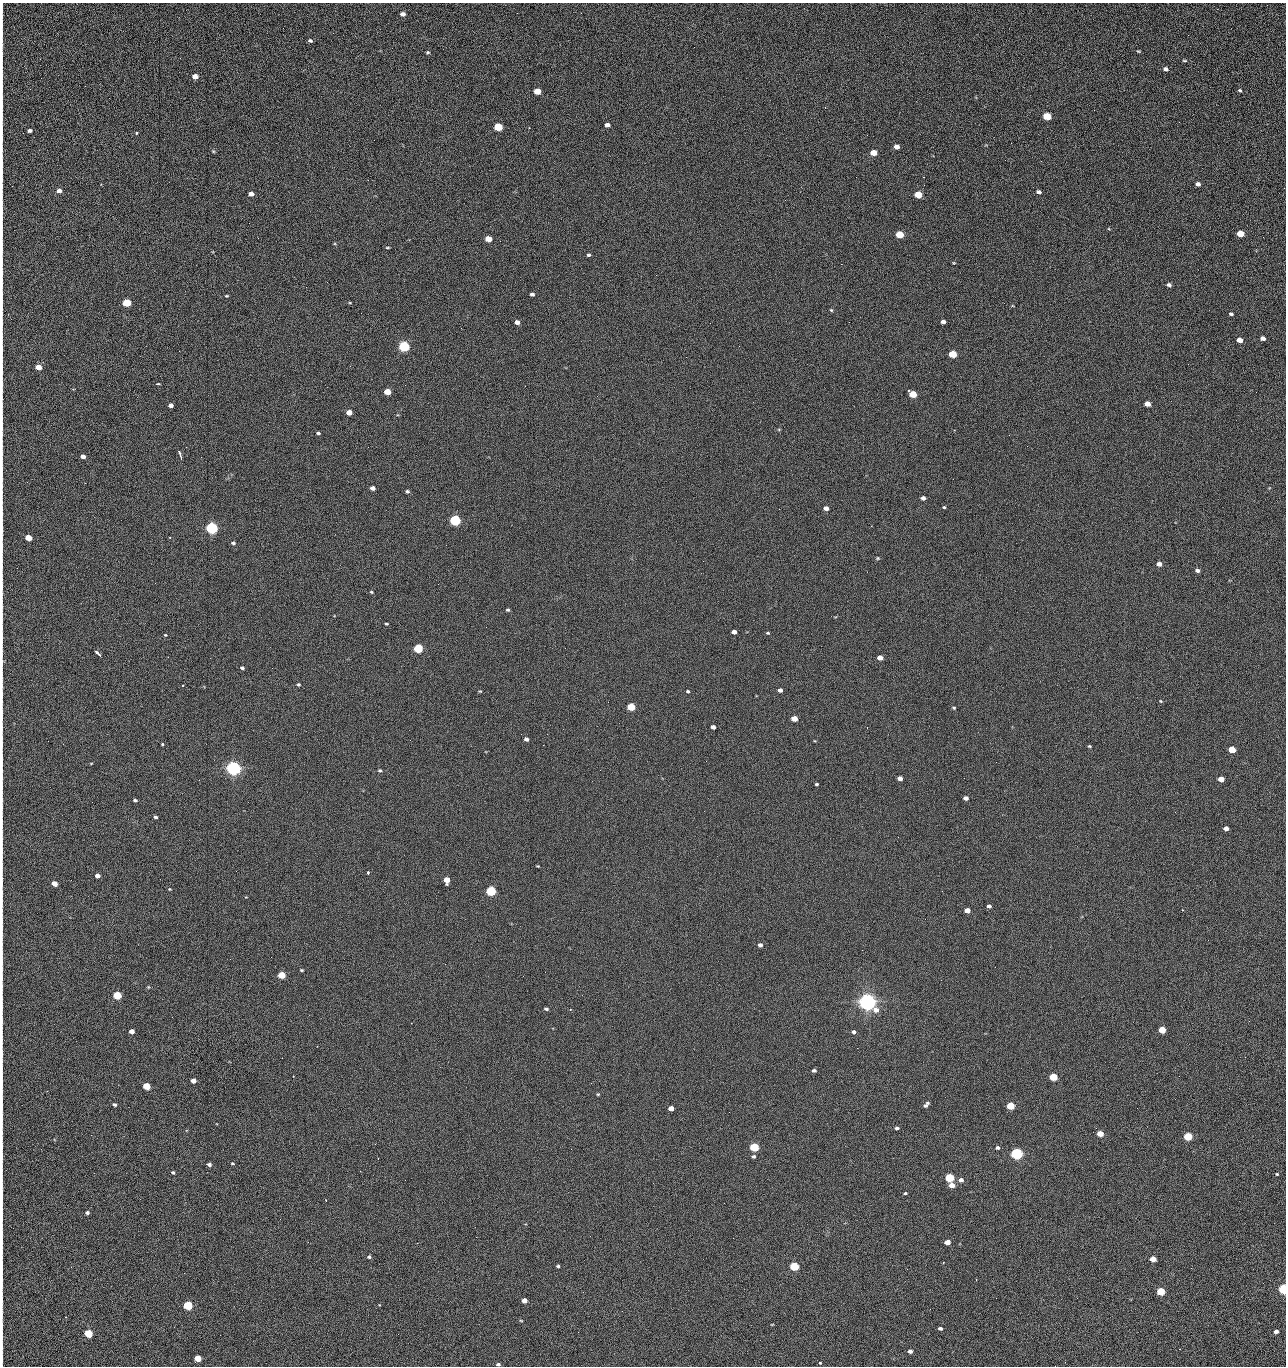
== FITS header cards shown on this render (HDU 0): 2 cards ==
NAXIS1  =                 1284 /fastest changing axis
NAXIS2  =                 1364 /next to fastest changing axis

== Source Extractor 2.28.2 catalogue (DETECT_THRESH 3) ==
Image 1284 x 1364 px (HDU 0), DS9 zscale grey, 1 PNG px = 1 image px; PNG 1288 x 1368 px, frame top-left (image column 1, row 1364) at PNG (2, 3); no overlay
Background 126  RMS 14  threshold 43.3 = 3 sigma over >= 5 px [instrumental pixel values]
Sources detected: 239; all 239 listed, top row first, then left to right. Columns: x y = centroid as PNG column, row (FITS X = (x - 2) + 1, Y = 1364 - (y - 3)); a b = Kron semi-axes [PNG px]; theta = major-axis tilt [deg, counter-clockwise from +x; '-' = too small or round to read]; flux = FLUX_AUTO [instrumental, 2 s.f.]
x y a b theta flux
2 8 12 2 90 1.3e+03
402 14 5 4 - 4.9e+03
2 33 12 2 90 2.1e+03
1188 35 2 2 - 1.6e+03
310 40 5 4 - 1.6e+03
1138 51 5 3 - 9.3e+02
427 52 4 3 - 1.2e+03
2 54 9 2 90 1.4e+03
1184 61 7 3 -1 1.2e+03
1166 69 5 4 - 2.9e+03
2 75 19 2 90 3.2e+03
195 76 5 4 - 9.2e+03
1240 90 5 4 - 1.3e+03
537 91 5 4 - 2.4e+04
2 106 23 2 90 4.7e+03
1047 116 5 4 - 4.6e+04
1179 122 3 2 - 1.3e+03
607 125 5 4 - 3.7e+03
498 127 5 4 - 5.5e+04
529 128 3 2 - 6.3e+02
30 131 6 4 2 2.9e+03
136 133 3 3 - 2.2e+03
2 137 16 2 90 2.7e+03
897 147 5 4 - 6.4e+03
213 151 5 4 - 1.1e+03
873 153 5 4 - 1.6e+04
1041 161 2 2 - 1.9e+03
2 163 17 2 90 3.0e+03
856 177 2 2 - 2.2e+03
923 177 2 2 - 3.0e+04
101 184 2 2 - 5.3e+02
1198 184 5 4 - 3.7e+03
59 191 5 4 - 5.1e+03
1039 192 5 4 - 2.7e+03
251 194 5 4 - 5.9e+03
918 195 5 4 - 2.9e+04
2 211 15 2 90 2.1e+03
899 234 5 4 - 4.3e+04
1240 234 5 4 - 2.5e+04
1263 237 3 2 - 9.2e+02
488 239 5 4 - 2.1e+04
387 247 5 2 - 1.0e+03
2 249 12 2 90 2.1e+03
588 255 4 3 - 1.7e+03
954 263 4 4 - 8.2e+02
841 264 2 2 - 2.7e+04
656 275 3 2 - 8.0e+02
2 283 19 2 90 3.5e+03
1169 285 4 4 - 2.9e+03
306 287 2 2 - 6.8e+02
532 294 4 3 - 3.0e+03
226 296 4 3 - 9.7e+02
127 303 5 4 - 5.3e+04
350 303 4 3 - 7.5e+02
2 308 14 2 90 2.7e+03
831 310 4 3 - 1.1e+03
1231 314 4 3 - 2.0e+03
517 322 4 4 - 5.0e+03
849 322 2 2 - 7.9e+02
943 322 4 4 - 3.8e+03
710 323 2 2 - 3.4e+03
1263 338 5 4 - 4.8e+03
1240 340 5 4 - 1.0e+04
404 346 5 5 - 1.6e+05
739 346 2 2 - 4.7e+02
2 348 7 2 90 1.3e+03
953 354 5 4 - 4.2e+04
350 366 2 2 - 2.6e+03
38 367 5 4 - 1.2e+04
2 384 12 2 90 2.2e+03
158 384 4 2 - 1.6e+03
387 392 5 4 - 2.0e+04
1256 392 2 2 - 9.0e+02
913 394 5 4 - 3.4e+04
1147 404 5 4 - 1.0e+04
171 405 4 4 - 4.8e+03
349 412 5 4 - 1.0e+04
2 426 15 2 90 2.7e+03
318 433 4 3 - 1.5e+03
1009 435 2 2 - 3.5e+03
1027 446 2 2 - 4.7e+02
186 447 2 2 - 2.9e+03
180 454 10 3 -71 3.5e+03
83 456 4 4 - 5.9e+03
2 479 8 2 90 1.2e+03
85 483 3 2 - 1.1e+03
372 488 4 4 - 5.3e+03
407 491 5 4 - 1.7e+03
923 498 4 4 - 3.5e+03
944 507 4 4 - 1.0e+03
826 508 5 4 - 5.1e+03
779 509 2 2 - 5.3e+02
455 520 5 4 - 2.0e+05
212 528 5 5 - 3.3e+05
2 530 21 2 -90 3.8e+03
28 538 5 4 - 2.0e+04
233 543 5 3 - 1.7e+03
878 558 5 4 - 1.2e+03
1159 564 5 4 - 5.5e+03
1197 570 5 4 - 2.7e+03
2 585 14 2 90 2.4e+03
371 592 4 3 - 1.0e+03
508 610 4 3 - 1.5e+03
386 624 3 2 - 1.1e+03
734 632 4 4 - 5.1e+03
768 633 4 3 - 1.1e+03
165 635 4 3 - 7.7e+02
418 649 5 4 - 9.3e+04
98 653 8 3 -40 3.1e+03
880 658 5 4 - 7.7e+03
2 662 11 3 85 2.0e+03
242 668 4 3 - 1.8e+03
298 684 4 4 - 1.3e+03
183 685 2 2 - 7.3e+02
780 690 4 4 - 4.1e+03
480 691 4 3 - 8.6e+02
688 691 4 3 - 1.2e+03
2 694 11 2 90 1.7e+03
1161 701 5 4 - 1.0e+03
631 707 5 4 - 5.0e+04
954 708 4 3 - 1.2e+03
2 717 9 2 90 1.4e+03
794 719 5 4 - 1.5e+04
713 727 4 4 - 3.8e+03
867 728 3 2 - 1.7e+03
526 739 4 4 - 2.8e+03
162 744 3 3 - 1.7e+03
543 745 2 2 - 3.4e+03
1089 746 4 3 - 1.1e+03
1232 749 5 4 - 2.8e+04
2 757 12 2 90 1.6e+03
706 761 2 2 - 2.3e+03
91 763 5 3 - 7.3e+02
233 768 5 5 - 7.0e+05
380 770 5 4 - 1.3e+03
2 777 9 2 90 1.6e+03
900 778 4 4 - 6.0e+03
1221 779 5 4 - 1.4e+04
817 784 4 3 - 1.3e+03
965 798 4 4 - 4.1e+03
135 800 4 3 - 1.8e+03
155 817 3 3 - 2.1e+03
1226 828 4 4 - 6.1e+03
2 851 11 2 90 1.7e+03
538 866 3 2 - 7.9e+02
368 873 3 3 - 2.3e+03
97 876 4 4 - 5.8e+03
446 880 5 5 - 1.4e+04
54 884 5 4 - 1.0e+04
169 889 4 3 - 8.4e+02
491 891 5 4 - 1.3e+05
989 906 4 3 - 2.9e+03
967 910 5 4 - 9.7e+03
760 945 5 4 - 3.6e+03
2 962 10 2 90 1.9e+03
301 970 4 3 - 1.1e+03
281 975 5 4 - 3.4e+04
523 976 2 2 - 2.1e+03
148 987 5 4 - 9.7e+02
117 995 5 4 - 5.4e+04
867 1002 6 5 - 1.0e+06
546 1009 4 3 - 2.0e+03
411 1023 2 2 - 5.4e+03
1162 1030 5 4 - 3.0e+04
132 1031 4 4 - 6.5e+03
853 1032 4 4 - 2.3e+03
857 1048 2 2 - 1.3e+03
2 1054 13 2 90 2.1e+03
1245 1057 2 2 - 2.0e+03
282 1058 2 2 - 6.6e+02
814 1070 4 3 - 2.2e+03
293 1076 2 2 - 5.6e+02
1179 1076 2 2 - 2.6e+03
1053 1077 5 4 - 4.9e+04
193 1081 4 4 - 6.5e+03
591 1083 2 2 - 4.1e+02
146 1086 5 4 - 3.2e+04
598 1094 3 3 - 9.0e+02
114 1105 4 3 - 1.8e+03
926 1105 7 4 47 2.9e+03
2 1106 13 2 90 1.7e+03
1010 1106 5 4 - 4.5e+04
671 1108 5 4 - 9.0e+03
729 1112 2 2 - 8.3e+02
897 1128 4 4 - 1.9e+03
1100 1134 5 4 - 1.8e+04
91 1135 2 2 - 2.5e+03
1188 1136 5 4 - 6.0e+04
754 1147 5 4 - 8.1e+04
997 1148 4 4 - 2.2e+03
571 1149 2 2 - 9.4e+02
1017 1154 5 5 - 2.8e+05
2 1156 14 2 90 2.2e+03
754 1156 5 4 - 1.7e+03
378 1158 2 2 - 5.6e+02
1087 1159 2 2 - 1.4e+03
232 1163 4 3 - 1.2e+03
209 1164 4 3 - 2.8e+03
173 1172 4 3 - 1.4e+03
1277 1174 5 4 - 9.9e+02
949 1178 5 4 - 8.8e+04
961 1180 6 5 - 3.9e+03
952 1185 5 4 - 9.8e+03
905 1193 4 3 - 1.3e+03
2 1194 32 2 90 5.2e+03
87 1212 4 4 - 2.2e+03
280 1219 2 2 - 2.2e+03
476 1237 2 2 - 9.0e+03
2 1242 10 2 90 1.8e+03
308 1242 3 2 - 2.0e+03
947 1242 5 4 - 9.0e+03
417 1243 2 2 - 5.6e+03
369 1257 5 4 - 1.7e+03
1153 1259 5 4 - 1.4e+04
943 1262 2 2 - 6.9e+02
558 1266 3 3 - 1.5e+03
794 1266 5 4 - 8.3e+04
2 1269 20 2 90 3.6e+03
1284 1289 4 4 - 1.8e+05
1161 1291 5 4 - 4.8e+04
583 1292 2 2 - 5.4e+02
996 1298 2 2 - 2.8e+03
2 1301 20 2 90 3.4e+03
524 1301 5 4 - 8.0e+03
188 1305 5 4 - 1.0e+05
622 1311 2 2 - 8.6e+02
66 1317 3 3 - 6.9e+02
521 1321 4 3 - 7.8e+02
772 1324 4 2 - 6.6e+02
940 1328 4 3 - 2.1e+03
1276 1331 4 4 - 3.4e+03
578 1332 2 2 - 3.6e+03
88 1333 5 4 - 5.6e+04
2 1348 21 2 90 3.6e+03
910 1351 5 4 - 3.6e+03
198 1358 5 4 - 1.9e+04
820 1363 4 4 - 7.9e+02
498 1364 5 4 - 1.9e+03
1055 1366 2 2 - 2.3e+03
At the frame edge (FLAGS 8, measured only in part): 36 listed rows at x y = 2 8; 2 33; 2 54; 2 75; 2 106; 2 137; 2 163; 2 211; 2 249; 2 283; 2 308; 2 348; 2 384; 2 426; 2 479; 2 530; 28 538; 2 585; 2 662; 2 694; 2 717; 2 757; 2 777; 2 851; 2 962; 2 1054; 2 1106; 2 1156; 2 1194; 2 1242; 2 1269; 1284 1289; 2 1301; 2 1348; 498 1364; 1055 1366

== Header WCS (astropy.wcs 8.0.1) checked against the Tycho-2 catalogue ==
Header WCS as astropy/WCSLIB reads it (CRVAL/CRPIX/CD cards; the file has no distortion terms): RA---TAN/DEC--TAN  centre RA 15:41:40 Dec +51:59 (235.42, +51.99 deg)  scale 1.26 arcsec/px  FOV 26.9' x 28.5'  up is +92 deg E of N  parity flipped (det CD > 0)
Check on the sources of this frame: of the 60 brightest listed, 11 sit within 2.0 arcsec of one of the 11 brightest Tycho-2 stars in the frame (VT <= 12.29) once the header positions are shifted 0.25 arcsec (0.23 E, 0.10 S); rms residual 0.95 arcsec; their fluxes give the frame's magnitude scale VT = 24.59 - 2.5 log10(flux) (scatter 0.15 mag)
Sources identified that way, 11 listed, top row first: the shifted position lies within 2.0 arcsec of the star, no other Tycho-2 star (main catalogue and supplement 1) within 4.0 arcsec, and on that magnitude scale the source's flux lands within +1.5 / -3 mag of the star's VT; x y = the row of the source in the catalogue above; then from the Tycho-2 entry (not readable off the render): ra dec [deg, ICRS J2000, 3 dp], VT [Tycho-2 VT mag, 2 dp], TYC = Tycho-2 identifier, HIP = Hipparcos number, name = IAU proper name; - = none
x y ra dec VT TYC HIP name
404 346 235.614 +52.064 11.61 3489-1132-1 - -
455 520 235.514 +52.049 11.19 3489-1407-1 - -
212 528 235.515 +52.133 11.12 3489-1380-1 - -
233 768 235.378 +52.130 9.31 3489-1322-1 76850 -
491 891 235.303 +52.042 11.52 3489-958-1 - -
867 1002 235.232 +51.912 9.59 3489-824-1 - -
1017 1154 235.143 +51.862 10.97 3489-1016-1 - -
949 1178 235.131 +51.886 12.29 3489-908-1 - -
794 1266 235.084 +51.941 11.45 3489-1346-1 - -
1284 1289 235.062 +51.771 11.53 3489-1453-1 - -
188 1305 235.075 +52.152 11.74 3489-912-1 - -